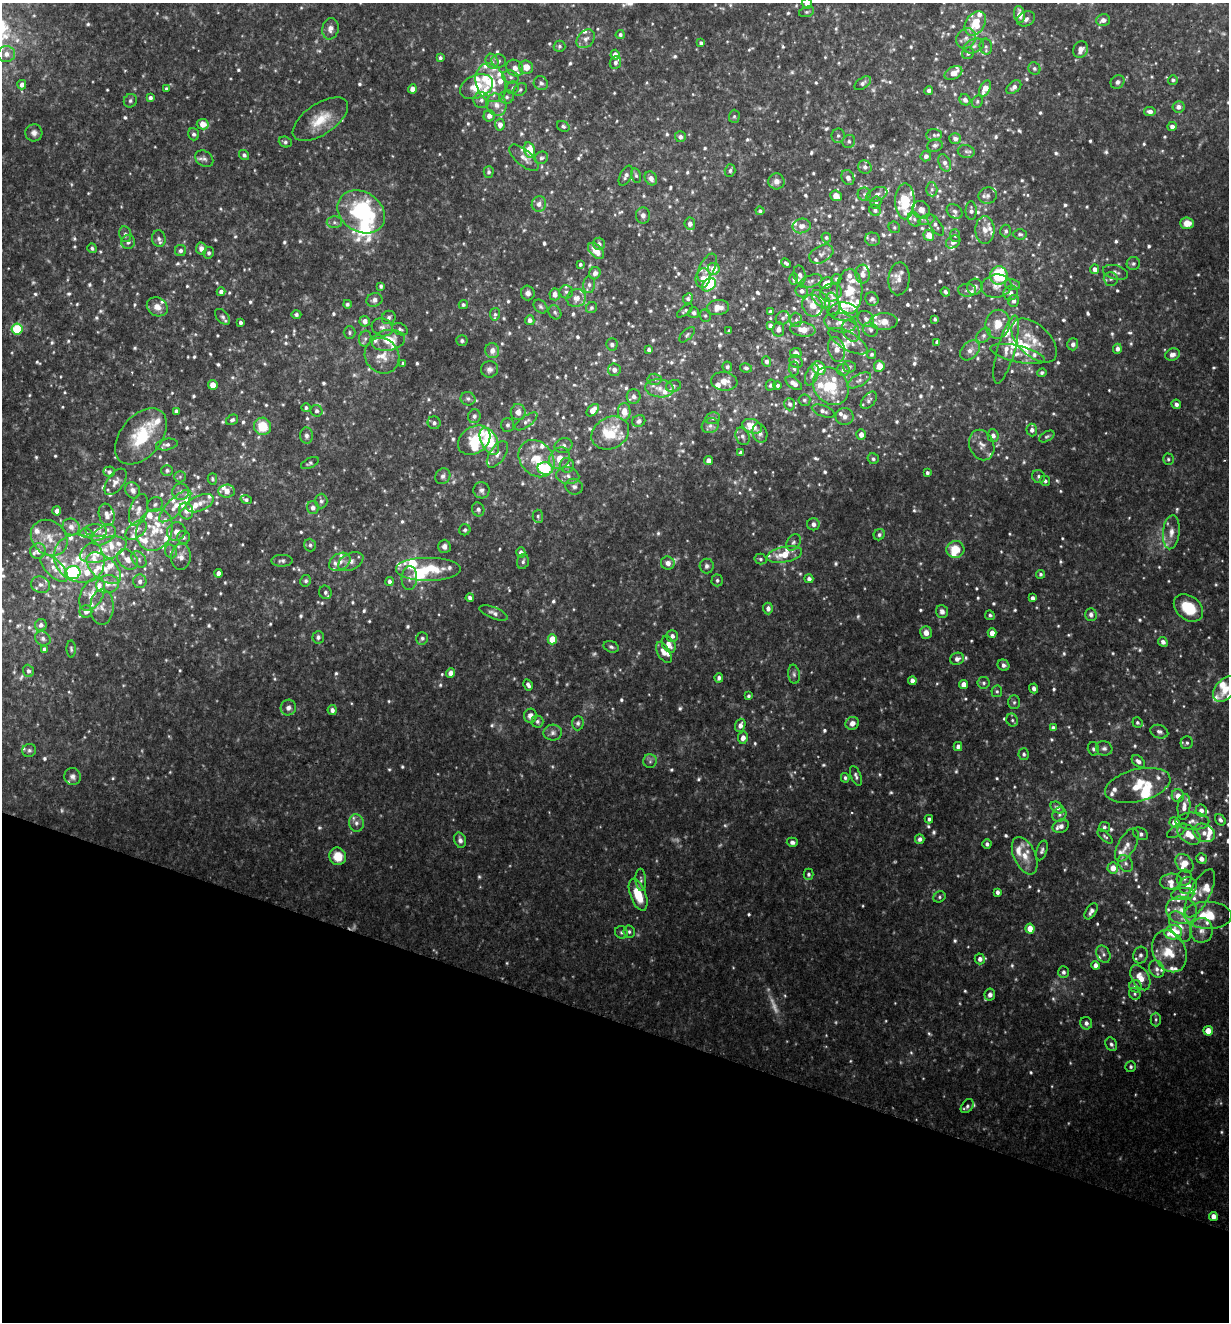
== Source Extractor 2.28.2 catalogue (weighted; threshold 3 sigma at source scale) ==
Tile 15 of 4 x 4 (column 3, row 4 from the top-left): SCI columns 2641-3867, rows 21-1340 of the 5406 x 5321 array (HDU 1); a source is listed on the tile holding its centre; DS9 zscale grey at full resolution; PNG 1231 x 1324 px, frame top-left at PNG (2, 3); each listed source drawn as its Kron ellipse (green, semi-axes under 4 px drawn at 4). Shown black and unused: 23% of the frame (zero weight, under 2 of 3 exposures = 3% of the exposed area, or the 3 px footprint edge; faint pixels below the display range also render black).
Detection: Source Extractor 2.28.2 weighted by HDU 2 'WHT'; one run over the whole footprint, this tile lists its part. Background 0.137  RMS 0.0082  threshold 0.0371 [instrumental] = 3 sigma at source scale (4.5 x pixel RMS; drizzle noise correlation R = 1.50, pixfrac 1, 0.05/0.05 arcsec/px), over >= 5 px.
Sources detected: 1186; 52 too faint to see at this stretch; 3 inside a brighter object's white glare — neither listed nor drawn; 175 inside a brighter listed object's ellipse — not listed separately; of the other 956, all 500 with FLUX_AUTO >= 1.56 (the completeness limit of this list) listed and drawn (456 fainter detections not listed), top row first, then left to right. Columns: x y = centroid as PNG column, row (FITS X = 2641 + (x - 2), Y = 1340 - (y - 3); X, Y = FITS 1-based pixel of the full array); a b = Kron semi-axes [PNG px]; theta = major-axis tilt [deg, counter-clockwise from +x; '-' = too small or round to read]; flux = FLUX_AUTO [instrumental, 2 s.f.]
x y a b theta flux
807 3 5 5 - 4.3
807 12 8 5 16 1.6
1019 15 8 5 -81 8.1
1026 19 9 7 28 3.3
1103 20 7 6 - 4.5
975 24 13 9 57 24
330 29 11 8 78 4.8
620 35 4 4 - 1.9
966 38 11 9 49 5.8
586 39 10 8 46 4.6
701 43 4 4 - 2.2
560 46 6 5 - 1.7
974 46 10 6 24 3.8
986 46 8 6 -77 2.5
1081 50 9 7 67 6.1
968 53 6 5 - 1.9
6 54 9 8 - 6
615 55 5 4 - 5.5
440 58 4 3 - 1.9
492 61 8 6 -68 3.2
499 61 7 6 - 2.5
615 63 6 5 - 2.7
526 67 7 6 - 10
515 68 9 7 -43 6
1034 69 6 6 - 2.1
953 73 9 6 27 7
511 77 8 6 -17 2.7
1173 80 5 5 - 2
1118 82 7 6 - 2.7
491 83 20 14 -71 26
541 83 7 6 - 2.7
863 83 9 5 36 2.5
22 85 5 4 - 4.3
477 87 17 11 23 18
1014 87 8 5 39 3.6
513 88 6 6 - 2.1
985 88 8 5 66 10
166 89 4 4 - 1.7
412 89 4 4 - 4.9
520 90 7 6 - 1.8
929 90 4 4 - 2.7
507 97 7 6 - 2.4
150 98 4 4 - 2.3
481 100 8 8 - 3.4
965 100 6 5 - 3.6
130 101 7 6 - 2
977 101 6 5 - 1.6
496 105 11 10 - 7.7
1178 107 6 5 - 4.2
1150 111 6 4 -8 3.6
489 116 6 5 - 4.9
734 116 7 5 89 1.6
320 119 32 15 34 23
203 124 6 5 - 9.5
500 125 6 5 - 5
563 126 7 5 -32 1.9
1172 126 5 4 - 3.4
34 133 8 8 - 4
194 134 6 5 - 2.4
934 135 7 6 - 1.8
838 136 7 6 - 2
680 137 5 5 - 3.5
955 139 6 5 - 3
849 141 7 6 - 2
285 142 6 5 - 2.1
935 145 8 6 14 2.4
530 150 8 5 -76 22
966 151 8 6 -10 2.4
244 155 5 5 - 2.2
926 156 5 5 - 3.5
524 158 18 8 -41 5.7
541 158 7 6 - 2.2
204 159 10 7 -35 3.2
945 163 9 5 -67 3.6
865 167 7 6 - 3.2
730 171 6 5 - 2
489 172 5 5 - 2.1
636 175 7 5 -76 1.8
626 176 11 5 63 3.2
651 178 7 6 - 5
848 178 8 6 -63 3.7
776 181 8 8 - 5.2
932 189 7 5 -88 2.5
864 194 6 6 - 1.9
877 194 11 6 23 4.4
836 196 6 5 - 7.3
988 196 9 8 - 3.2
905 201 18 9 89 38
876 202 6 5 - 2.1
539 204 8 7 - 4.3
875 210 6 5 - 2.7
921 210 9 8 - 6.4
760 211 4 4 - 1.7
955 211 8 6 -37 2.9
971 211 9 5 -90 2.7
361 212 25 20 -32 91
643 215 8 7 - 3.6
914 219 7 6 - 2.9
927 220 8 5 17 2.1
334 222 7 6 - 2.5
1187 223 7 6 - 9.6
690 224 6 5 - 4
936 225 12 5 -56 3.4
802 226 9 7 11 5.4
894 227 6 5 - 1.6
985 230 14 9 -87 7.5
1006 231 6 5 - 2.3
125 234 8 6 -79 2.7
1020 234 7 5 -3 1.9
929 235 5 5 - 11
955 236 6 5 - 1.7
826 238 5 4 - 1.7
159 239 8 6 -80 3.1
873 239 7 6 - 2.8
128 242 7 6 - 2.9
953 242 8 6 34 3.8
599 244 6 6 - 2.8
92 248 5 4 - 1.9
201 248 6 5 - 5.2
181 250 5 5 - 2.7
596 251 10 6 -44 10
209 253 6 5 - 2.1
821 254 13 8 28 4.4
786 263 5 3 - 1.8
580 264 4 4 - 1.6
1133 264 6 6 - 2.1
707 268 15 7 63 5.7
714 269 6 6 - 9.6
1095 269 5 4 - 4.2
1116 272 13 7 -16 3.3
595 273 6 5 - 3.5
862 274 9 7 -89 4.9
800 275 9 6 -79 3
999 275 9 8 - 44
703 278 10 7 76 6.2
794 279 6 4 89 1.9
836 279 5 5 - 1.8
899 279 16 10 85 7.5
1111 279 7 7 - 2.5
811 281 12 6 20 3.1
826 283 7 5 30 8.3
589 285 8 6 90 2.8
709 285 8 5 36 37
1013 285 8 5 -11 1.8
381 286 4 3 - 1.8
996 286 15 11 8 7.4
975 287 8 7 - 3.6
967 290 9 6 -3 2.5
802 291 6 6 - 3.1
850 291 22 13 89 20
221 292 4 4 - 3
566 292 7 6 - 2.6
945 292 5 4 - 2.2
528 293 7 7 - 3.9
831 293 11 8 14 5.8
1011 293 7 7 - 3.2
555 294 6 5 - 4.9
576 298 10 8 23 6.2
688 299 5 4 - 1.9
821 299 11 6 -45 4
872 299 7 6 - 2.7
374 300 8 6 21 3.7
1014 301 6 5 - 3.1
347 304 4 4 - 2
832 304 12 7 -82 5.6
463 305 4 4 - 1.8
540 306 8 6 -45 2
812 306 11 10 - 8.7
157 307 11 9 -30 6.7
591 308 6 5 - 1.7
718 308 11 7 9 8.9
685 311 9 4 37 1.7
843 311 15 9 0 9.9
555 312 7 6 - 2
770 312 4 4 - 2.4
694 313 5 5 - 2.6
495 314 6 5 - 1.8
296 315 5 4 - 1.8
705 316 6 5 - 1.8
223 317 9 5 -47 2.6
389 317 7 6 - 2.5
783 318 7 6 - 2.8
866 319 9 7 -39 3.7
935 319 4 3 - 1.6
530 320 5 4 - 3.5
796 320 7 6 - 2.2
365 321 5 5 - 4.5
884 322 14 8 0 8.1
240 323 4 3 - 2.4
840 323 16 9 -10 8.1
998 324 14 12 80 15
770 326 4 4 - 3
382 327 11 8 -20 4.3
17 329 5 5 - 48
400 329 8 5 -26 2.2
778 329 7 6 - 4.4
803 329 12 7 -7 11
870 330 8 6 -33 3
729 331 4 3 - 1.9
851 331 11 8 -58 6.5
349 333 6 6 - 1.7
687 335 10 5 45 1.9
984 335 8 6 46 2.7
365 339 8 6 75 2.3
388 340 17 10 9 16
1034 340 27 15 -43 16
462 341 5 5 - 1.9
848 341 22 8 -30 8.1
937 342 4 4 - 2.9
612 344 6 5 - 2.9
1073 344 6 5 - 3.2
649 349 4 4 - 2.6
837 349 13 8 -75 8.6
1117 349 5 4 - 3.6
970 350 11 8 46 5.3
1006 350 35 9 74 12
492 351 7 7 - 5.7
796 353 6 5 - 4
871 354 5 4 - 1.9
1018 354 28 8 -13 12
1172 355 7 6 - 4.5
382 356 18 16 -52 13
766 361 5 4 - 2.6
796 361 7 6 - 2.7
403 363 3 3 - 2
879 366 5 5 - 11
727 367 5 5 - 2
849 367 6 5 - 1.6
746 368 6 4 -10 1.6
794 368 7 5 -84 1.8
819 368 7 6 - 24
489 369 8 8 - 3.3
614 370 6 6 - 4.9
843 370 6 6 - 2.4
1042 373 5 4 - 1.8
812 375 11 6 69 3.3
654 379 7 5 -2 2
859 380 13 6 28 3.5
724 381 13 9 -8 6.9
794 383 9 5 -35 5.9
213 385 5 5 - 6.7
770 385 5 5 - 2.4
777 385 4 4 - 1.9
673 386 7 6 - 2.2
831 386 20 16 -51 38
660 388 14 9 -8 8.4
634 396 7 7 - 3.9
468 399 7 6 - 2.4
804 400 6 6 - 1.8
869 400 10 6 49 2.5
790 404 6 5 - 2.4
1176 404 5 4 - 3.3
306 408 5 4 - 1.7
593 410 7 5 45 8.3
176 411 4 4 - 2.7
316 411 6 5 - 2.1
823 411 12 5 -20 3.5
518 412 8 7 - 6.3
624 412 9 6 90 8.7
474 416 7 6 - 2.8
845 417 9 8 - 4
713 418 7 6 - 2.3
232 420 6 5 - 2
526 421 13 5 35 3.2
639 421 6 5 - 3.2
434 423 6 6 - 2.5
507 425 7 6 - 2.2
263 426 9 8 - 21
710 426 9 7 26 3.2
752 426 10 7 -21 15
1032 430 6 5 - 3.7
610 433 19 15 28 31
760 433 10 7 -72 3.2
861 435 5 4 - 6.3
993 435 6 5 - 3.8
141 436 32 20 51 39
306 436 8 6 -86 2.8
742 436 9 6 -66 3.3
1047 436 8 4 30 1.6
474 440 17 13 35 19
489 441 14 8 -63 61
167 445 11 5 10 3.2
982 445 16 12 -67 7.5
564 446 9 7 14 3.3
741 453 4 4 - 2.6
497 454 15 7 55 5.7
559 458 12 9 48 10
536 459 20 16 -49 23
873 459 6 5 - 1.8
1168 459 6 5 - 1.6
709 461 4 4 - 6.8
310 463 9 5 26 1.9
567 465 7 7 - 3.3
545 468 7 6 - 55
167 470 6 5 - 2.1
109 472 6 5 - 1.9
927 473 3 3 - 2
443 476 8 7 - 2.8
568 476 11 8 -12 4.7
1038 476 7 6 - 2.2
180 477 6 5 - 1.7
212 479 6 4 -76 1.8
1045 481 5 5 - 2.1
115 482 15 8 54 5
574 487 9 8 - 3.3
133 490 8 7 - 3.7
482 490 8 8 - 3.2
227 491 8 6 5 6.8
180 492 8 8 - 3.5
246 500 6 4 -15 1.7
321 501 7 6 - 2.5
200 503 14 8 24 6.8
155 504 8 7 - 2.5
175 506 21 8 45 11
313 508 6 6 - 3.8
478 509 7 6 - 2.7
138 510 16 8 73 6.4
57 511 4 4 - 4.4
186 511 8 7 - 3.8
107 515 11 7 -74 5.4
538 516 6 5 - 1.7
813 524 6 6 - 3.9
71 527 9 8 - 4.1
136 530 12 7 39 5.7
155 530 21 17 68 24
465 530 5 5 - 1.9
96 531 11 6 -5 4.5
176 532 9 9 - 6.1
1171 532 17 8 84 7.4
86 533 6 5 - 1.7
104 535 13 8 36 8.4
879 535 6 5 - 2.4
183 537 6 6 - 2.2
49 538 20 16 -43 16
793 542 9 6 56 2.8
310 545 6 5 - 2.1
444 546 7 6 - 3.4
955 549 9 8 - 18
103 550 24 11 18 15
38 551 8 7 - 6
171 551 7 5 -69 2
521 552 5 4 - 3.4
784 554 18 8 11 16
181 557 13 10 84 6.8
79 559 26 23 -32 30
127 559 11 8 -44 6.7
139 559 9 6 -51 3
761 559 6 5 - 1.6
282 561 10 6 1 2.3
351 561 13 8 25 5.1
523 561 7 5 74 2.2
340 562 11 8 30 6.3
668 563 7 6 - 4.9
707 566 7 7 - 3
54 568 17 8 -46 8.4
104 568 20 11 -41 16
429 569 33 12 0 29
73 573 7 6 - 150
218 573 4 4 - 4
1041 574 4 4 - 1.7
409 578 12 7 86 3.9
809 579 4 4 - 2.9
717 580 6 5 - 2
140 581 7 6 - 3.3
306 581 6 5 - 2.1
389 582 4 3 - 2.8
107 584 11 9 13 7
40 585 10 8 -21 4.4
325 592 7 6 - 2.3
92 594 18 11 62 11
470 598 4 4 - 2.8
1032 598 4 4 - 2.9
102 607 18 11 90 8.7
768 608 6 5 - 3.5
1188 608 16 11 -38 26
942 611 6 6 - 3.6
86 612 6 6 - 4.4
493 613 15 5 -22 3.6
1091 614 6 5 - 3.4
990 615 5 4 - 1.8
41 625 6 6 - 3.2
926 633 6 6 - 6.4
992 633 4 4 - 6.8
672 636 6 6 - 3.7
318 637 6 5 - 2.7
43 638 8 6 -28 3.1
422 638 6 6 - 2
552 639 5 4 - 21
1163 642 5 4 - 3.5
669 644 9 6 -58 6.3
611 647 8 5 -21 2.2
44 649 4 4 - 2
71 649 8 4 -88 1.7
664 653 12 6 -60 6.4
957 659 7 6 - 3.8
1003 665 6 5 - 2.8
28 671 6 5 - 2.3
451 673 5 4 - 6.6
794 674 9 6 -82 2.4
719 678 4 4 - 2.9
912 681 4 4 - 4.7
984 683 6 6 - 1.8
963 684 4 4 - 5.7
528 685 6 4 -61 2.7
1034 688 5 4 - 3.2
1225 689 15 9 48 8.7
997 691 6 5 - 1.6
748 696 3 3 - 1.7
1014 702 7 5 88 1.9
288 708 8 7 - 4
332 710 5 4 - 3.1
530 716 7 6 - 4.5
1012 720 7 5 -66 1.8
537 721 6 6 - 2.1
578 723 7 6 - 2.2
852 723 7 6 - 5.3
1137 723 5 5 - 1.7
740 725 7 5 71 4.4
1053 728 4 4 - 3.3
1159 732 9 6 -18 3
553 733 9 8 - 3.3
743 738 6 5 - 4.5
1187 743 6 6 - 2
958 746 4 4 - 3.2
1104 748 8 7 - 2.9
1093 749 7 5 -75 2.2
29 750 7 6 - 2.1
1024 754 6 5 - 2.1
650 761 7 7 - 2.4
1138 761 7 5 -40 3.3
856 776 10 5 -69 2.6
72 777 8 8 - 3.3
845 778 5 4 - 1.9
1138 785 33 16 14 30
1178 796 6 6 - 7.8
1184 807 13 6 84 6.9
1057 808 7 5 -36 2.7
1201 810 6 6 - 5
1059 815 7 6 - 2.7
929 819 4 4 - 2
1220 820 6 4 -55 2.6
1192 821 17 8 -1 6.9
1175 822 5 5 - 7.9
356 823 9 7 -77 3.7
1061 826 8 6 25 3.8
1104 827 5 5 - 1.8
1177 831 11 5 30 2.7
1204 833 11 8 -24 7.1
1141 834 8 5 -31 2.9
1189 834 13 8 -36 15
1105 836 9 4 -42 1.6
920 839 5 5 - 3.1
460 840 8 5 -74 3.3
792 842 5 4 - 2.6
987 844 5 4 - 2.5
1127 845 18 8 60 7.2
1042 850 10 5 72 2.4
338 856 9 8 - 17
1025 856 20 11 -66 13
1202 859 6 5 - 4.7
1125 863 9 6 -57 3.1
1184 863 10 7 -48 12
1113 868 5 5 - 8.8
809 874 5 5 - 2
1184 878 8 7 - 3.9
641 880 11 5 -86 2.2
1171 882 11 8 4 5.7
1188 886 9 8 - 6.2
997 892 4 3 - 2.9
1200 893 26 10 62 11
1183 894 11 6 5 4.1
638 895 17 7 -69 21
939 897 6 5 - 1.7
1181 910 16 13 -17 12
1091 911 9 5 57 3.4
1208 915 24 13 -2 26
1180 926 16 9 -64 8.9
1030 929 5 4 - 13
1201 930 12 11 - 7.7
621 932 6 6 - 1.9
629 932 6 5 - 2
1173 932 9 7 7 35
1169 951 22 16 -66 19
1103 954 9 6 -63 2.8
1140 955 8 7 - 2.9
980 959 5 5 - 3.9
1096 965 4 4 - 5
1157 969 9 7 -62 3.8
1063 972 6 5 - 2.5
1140 978 14 8 -60 11
1135 986 6 6 - 4.7
1135 994 6 5 - 1.6
990 995 6 5 - 4
1156 1019 7 5 -90 1.7
1086 1023 6 6 - 3.1
1208 1031 5 4 - 11
1111 1044 7 5 -61 2.4
1131 1067 5 5 - 1.9
967 1106 8 5 53 2.5
1213 1216 4 4 - 6.3
Isophote crosses this tile's border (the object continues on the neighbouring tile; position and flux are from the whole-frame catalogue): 2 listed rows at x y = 807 3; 1225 689